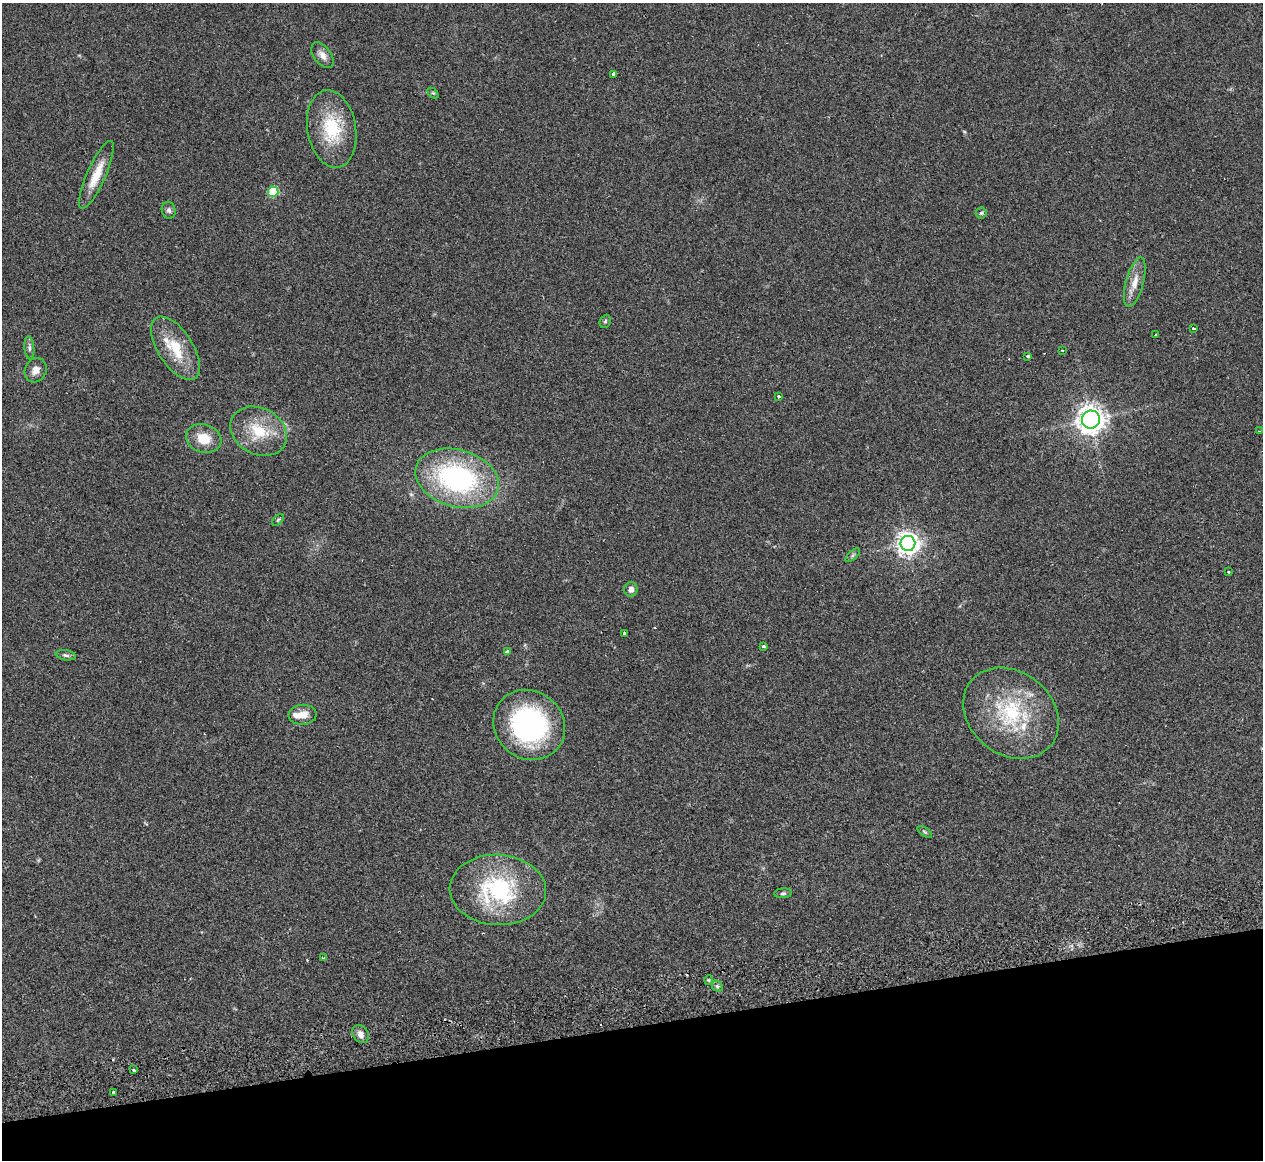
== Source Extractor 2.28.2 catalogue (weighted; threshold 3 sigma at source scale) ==
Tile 14 of 4 x 4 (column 2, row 4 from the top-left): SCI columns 1291-2551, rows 260-1417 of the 5073 x 5080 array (HDU 1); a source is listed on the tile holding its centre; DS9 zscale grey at full resolution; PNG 1265 x 1162 px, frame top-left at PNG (2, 3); each listed source drawn as its Kron ellipse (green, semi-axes under 4 px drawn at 4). Shown black and unused: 12% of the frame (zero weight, under 2 of 3 exposures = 2% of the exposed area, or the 3 px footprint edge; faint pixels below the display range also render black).
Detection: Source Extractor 2.28.2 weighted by HDU 2 'WHT'; one run over the whole footprint, this tile lists its part. Background 0.059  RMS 0.0071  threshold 0.0318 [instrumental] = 3 sigma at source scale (4.5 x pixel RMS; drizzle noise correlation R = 1.50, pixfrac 1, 0.05/0.05 arcsec/px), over >= 5 px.
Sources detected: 51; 5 cosmic-ray / hot-pixel residue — neither listed nor drawn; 2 inside a brighter listed object's ellipse — not listed separately; the other 44 listed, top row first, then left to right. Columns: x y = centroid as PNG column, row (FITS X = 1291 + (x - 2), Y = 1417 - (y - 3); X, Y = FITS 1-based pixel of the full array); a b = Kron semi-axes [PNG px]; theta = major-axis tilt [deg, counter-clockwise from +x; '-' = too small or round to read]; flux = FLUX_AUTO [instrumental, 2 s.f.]
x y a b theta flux
322 55 15 8 -53 4.8
613 74 3 3 - 17
433 93 6 4 -43 0.88
332 129 39 24 -81 37
96 175 37 9 66 15
273 192 5 5 - 42
169 210 8 7 - 2
981 213 5 5 - 1.2
1135 282 25 8 75 9.1
605 321 7 5 66 1.2
1193 328 3 3 - 2.8
1156 335 3 3 - 1.7
29 348 11 5 -85 2.2
175 348 36 17 -57 24
1062 350 3 2 - 1.3
1028 356 3 3 - 7.1
36 370 12 10 62 5.2
779 396 3 3 - 5.1
1091 420 9 9 - 720
259 431 29 23 -28 27
1259 431 3 3 - 0.79
204 439 18 14 -18 14
457 478 42 28 -16 130
278 520 7 4 45 0.97
908 543 7 7 - 520
853 555 9 4 42 1.3
1229 571 3 3 - 1.8
631 589 7 6 - 3.3
624 633 3 3 - 3.4
764 646 3 3 - 6.6
507 651 4 3 - 2.3
66 655 10 5 -10 1.7
1011 713 51 41 -39 67
302 715 14 10 6 7.5
529 725 37 34 -38 120
925 832 8 4 -35 1.1
498 890 48 35 -3 77
783 893 9 5 5 1.4
324 958 3 3 - 1.4
709 980 5 3 - 0.72
717 986 6 4 -43 1.4
361 1034 9 7 -59 3.9
133 1070 3 3 - 1.9
113 1092 3 2 - 0.69